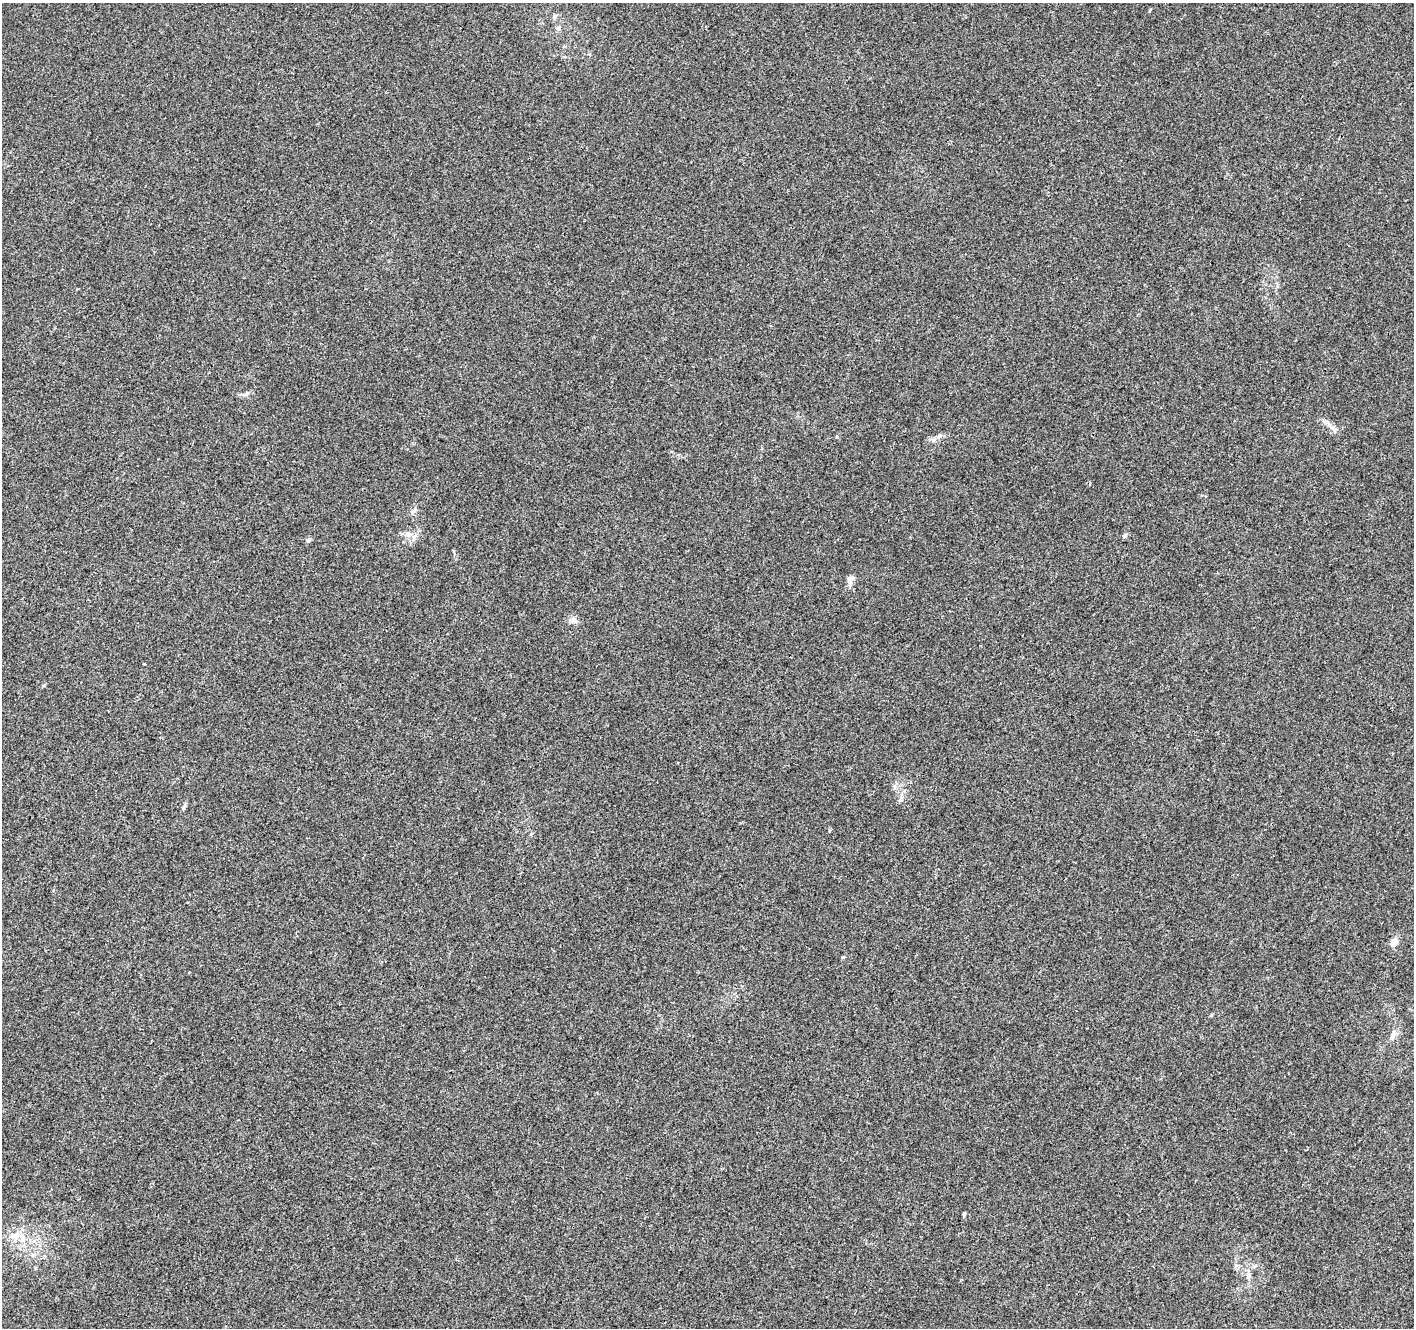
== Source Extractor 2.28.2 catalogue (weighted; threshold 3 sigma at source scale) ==
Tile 7 of 4 x 4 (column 3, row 2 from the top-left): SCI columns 2835-4246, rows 2922-4247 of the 5661 x 5777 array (HDU 1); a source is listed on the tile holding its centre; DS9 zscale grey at full resolution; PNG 1416 x 1330 px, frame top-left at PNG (2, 3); no overlay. Shown black and unused: <1% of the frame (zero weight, under 3 of 4 exposures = <1% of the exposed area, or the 3 px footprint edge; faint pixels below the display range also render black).
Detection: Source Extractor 2.28.2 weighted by HDU 2 'WHT'; one run over the whole footprint, this tile lists its part. Background 0.0134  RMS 0.0039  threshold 0.0176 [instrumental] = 3 sigma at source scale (4.5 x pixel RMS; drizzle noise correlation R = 1.50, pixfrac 1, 0.0396/0.0396 arcsec/px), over >= 5 px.
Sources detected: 17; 1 inside a brighter listed object's ellipse — not listed separately; the other 16 listed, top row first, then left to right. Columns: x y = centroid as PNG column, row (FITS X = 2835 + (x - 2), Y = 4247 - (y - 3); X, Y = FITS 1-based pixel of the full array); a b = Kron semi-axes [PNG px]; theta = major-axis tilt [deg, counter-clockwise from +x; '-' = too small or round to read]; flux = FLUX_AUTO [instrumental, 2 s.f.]
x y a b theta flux
558 28 6 6 - 1.3
1334 428 12 6 -34 1.8
939 436 8 4 45 0.91
414 511 10 4 40 0.91
408 534 8 6 -47 1.3
1124 535 7 5 67 0.7
414 538 11 5 72 1.5
308 540 6 5 - 0.79
850 584 8 6 75 1.4
574 620 10 8 -65 1.6
184 806 9 3 57 0.77
1394 942 9 7 58 3
1393 1035 12 7 58 2.1
964 1214 5 4 - 0.56
15 1236 17 10 6 4.6
1248 1275 9 6 68 1.4
Unlisted compact peaks at least as high as the median listed source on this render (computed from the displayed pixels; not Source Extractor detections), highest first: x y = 837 437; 44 685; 895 786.